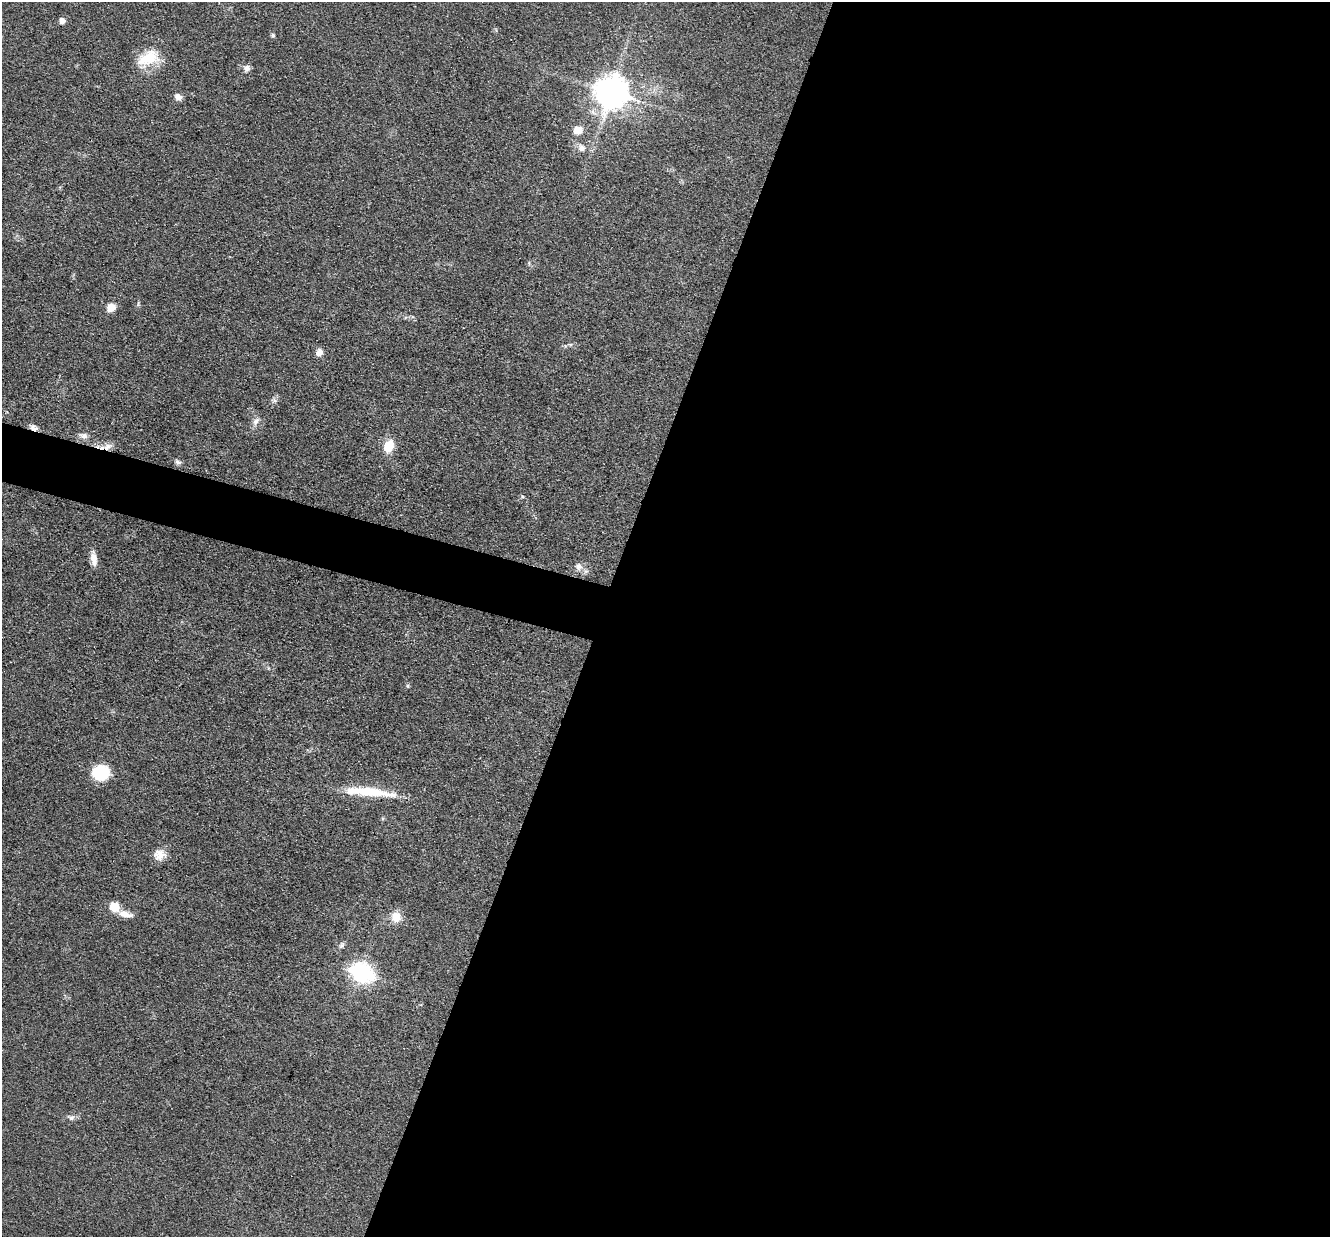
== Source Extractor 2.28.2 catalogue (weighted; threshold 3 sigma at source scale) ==
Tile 12 of 4 x 4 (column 4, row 3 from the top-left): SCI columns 3984-5311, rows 1494-2728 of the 5312 x 5329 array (HDU 1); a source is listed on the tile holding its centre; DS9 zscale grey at full resolution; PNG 1332 x 1239 px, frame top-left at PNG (2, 2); no overlay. Shown black and unused: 57% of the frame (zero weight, under 3 of 4 exposures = <1% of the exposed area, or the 3 px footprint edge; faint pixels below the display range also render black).
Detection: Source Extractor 2.28.2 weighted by HDU 2 'WHT'; one run over the whole footprint, this tile lists its part. Background 0.0619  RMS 0.0059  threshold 0.0267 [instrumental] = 3 sigma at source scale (4.5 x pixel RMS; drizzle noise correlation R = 1.50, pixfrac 1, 0.05/0.05 arcsec/px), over >= 5 px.
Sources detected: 29; all 29 listed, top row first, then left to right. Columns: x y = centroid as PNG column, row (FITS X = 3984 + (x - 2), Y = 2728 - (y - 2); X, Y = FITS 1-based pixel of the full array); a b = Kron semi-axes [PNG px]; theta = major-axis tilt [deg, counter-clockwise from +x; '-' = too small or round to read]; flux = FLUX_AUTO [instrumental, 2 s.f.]
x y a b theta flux
62 21 5 5 - 4.1
273 35 6 5 - 0.9
148 58 30 18 23 18
247 68 8 8 - 2.7
612 92 10 10 - 1200
178 97 8 7 - 3.3
578 130 9 8 - 7.1
582 148 10 8 -54 3.2
111 307 10 8 38 5.7
319 352 8 7 - 3.7
255 422 10 7 57 2.7
34 427 11 7 -31 2.6
84 436 11 8 -3 3
389 446 14 10 66 11
108 447 13 8 34 3.7
178 462 9 6 -25 1.8
522 496 6 4 -18 0.81
94 559 17 8 -86 4.9
579 566 10 9 - 3.4
408 686 6 4 -71 0.77
100 773 12 10 2 37
368 792 64 10 -5 24
159 855 15 14 - 6.1
114 907 6 5 - 24
125 914 20 8 -13 5
396 917 11 10 - 7.9
341 945 9 6 59 1.6
361 973 9 7 -22 270
71 1117 11 6 -15 2
Overlapping masked pixels (flux is a lower limit): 2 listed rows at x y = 34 427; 108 447